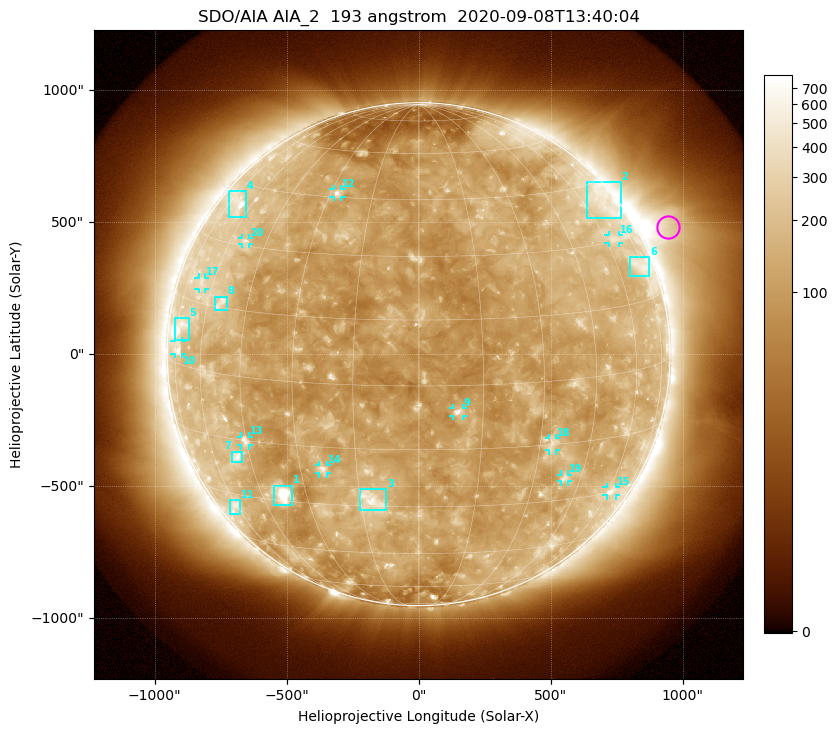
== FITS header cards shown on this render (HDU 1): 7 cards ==
TELESCOP= 'SDO/AIA'
INSTRUME= 'AIA_2'
WAVELNTH=                  193
WAVEUNIT= 'angstrom'
DATE-OBS= '2020-09-08T13:40:04.84'
CTYPE1  = 'HPLN-TAN'
CTYPE2  = 'HPLT-TAN'

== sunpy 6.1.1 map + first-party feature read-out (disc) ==
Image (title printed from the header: SDO/AIA AIA_2  193 angstrom  2020-09-08T13:40:04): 1024 x 1024 px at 2.4 arcsec/px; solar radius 953 arcsec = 397 px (full disc in frame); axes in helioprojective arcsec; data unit not stated in the header (colour bar unlabelled)
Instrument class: DISC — disc imager (sunpy class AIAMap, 193 A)
Bright regions (active regions / flare kernels): reference = the median radial profile (limb darkening/brightening removed); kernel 9 px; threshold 5 sigma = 189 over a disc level ~118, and >= 1.15x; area >= 12 px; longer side >= 10 px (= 24 arcsec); searched inside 0.97 R_sun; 26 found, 20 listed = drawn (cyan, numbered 1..; 11 of them under ~33 arcsec drawn as corner ticks so the feature stays visible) (cap 20 boxes per figure: the strongest are kept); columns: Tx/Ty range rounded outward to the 5 arcsec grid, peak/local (2 s.f.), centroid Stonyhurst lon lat
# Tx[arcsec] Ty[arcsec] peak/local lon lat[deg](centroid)
1 -550..-480 -570..-500 17 -37 -28
2 635..765 515..650 2.7 +72 +40
3 -225..-120 -590..-510 5.4 -12 -28
4 -720..-655 515..620 4.4 -69 +40
5 -925..-870 55..140 5.8 -73 +8
6 800..875 295..370 2.7 +73 +23
7 -705..-665 -410..-370 4.9 -50 -19
8 -770..-725 165..220 3.7 -55 +16
9 130..170 -235..-205 8.3 +9 -6
10 -925..-895 0..50 3.1 -73 +3
11 -715..-675 -605..-555 2.5 -61 -34
12 -325..-290 595..625 5.2 -28 +46
13 -675..-640 -345..-310 4.2 -45 -15
14 -380..-345 -450..-420 4.5 -24 -20
15 710..750 -535..-505 2.8 +62 -30
16 720..760 420..450 2.7 +64 +31
17 -835..-805 245..290 2.6 -66 +20
18 495..520 -365..-320 3.1 +33 -15
19 540..570 -485..-455 3.3 +39 -24
20 -670..-640 415..440 3.1 -53 +31
Off-limb structures (1.02-1.3 R_sun): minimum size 162 px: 5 found; the strongest spans PA ~270..325 deg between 1.02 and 1.3 R_sun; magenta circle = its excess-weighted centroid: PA ~295 deg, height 1.11 R_sun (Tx ~945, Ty ~480 arcsec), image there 3.9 x the reference